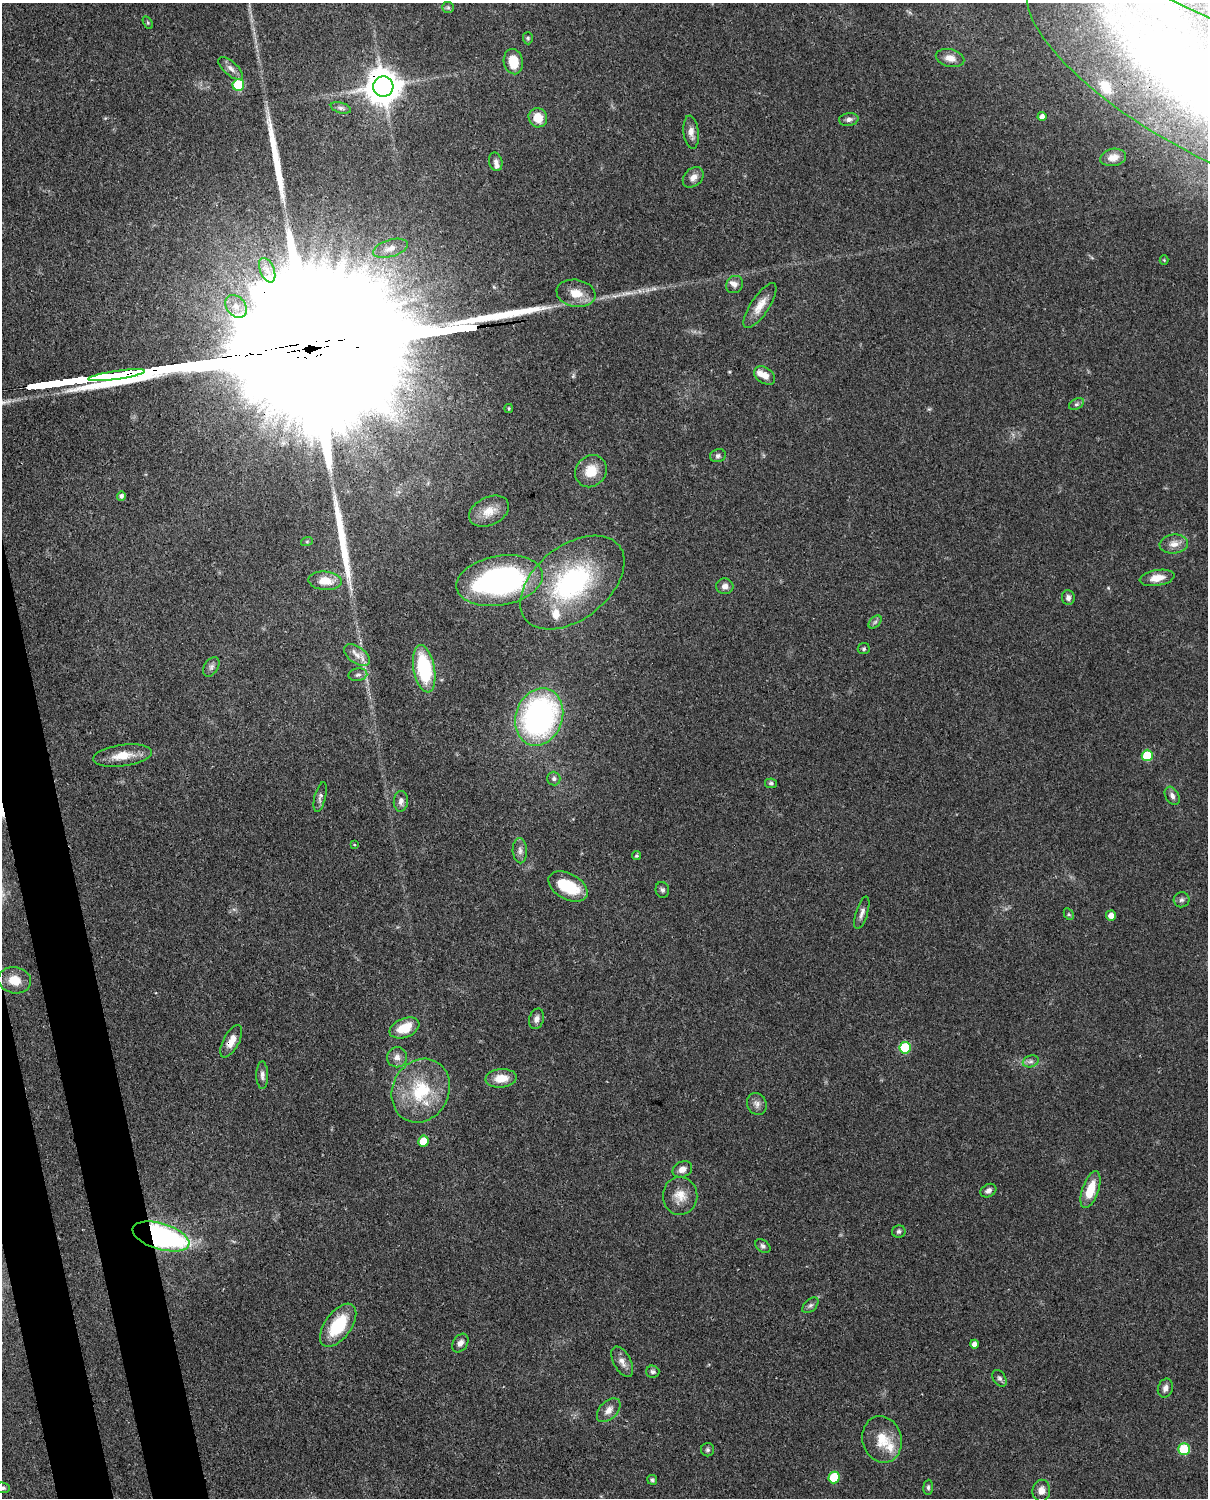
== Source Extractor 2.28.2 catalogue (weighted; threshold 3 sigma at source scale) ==
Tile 7 of 4 x 3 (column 3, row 2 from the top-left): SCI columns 2499-3704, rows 1760-3255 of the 4999 x 4902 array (HDU 1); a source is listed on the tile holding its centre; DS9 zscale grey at full resolution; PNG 1210 x 1500 px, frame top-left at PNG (2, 3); each listed source drawn as its Kron ellipse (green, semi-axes under 4 px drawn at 4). Shown black and unused: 4% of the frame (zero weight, under 3 of 4 exposures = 7% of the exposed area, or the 3 px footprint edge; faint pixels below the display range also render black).
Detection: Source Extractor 2.28.2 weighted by HDU 2 'WHT'; one run over the whole footprint, this tile lists its part. Background 0.087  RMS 0.0039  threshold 0.0175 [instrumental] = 3 sigma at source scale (4.5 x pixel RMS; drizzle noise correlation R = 1.50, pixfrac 1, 0.05/0.05 arcsec/px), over >= 5 px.
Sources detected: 112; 2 inside a brighter object's white glare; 3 long thin detections or spike segments (spike, bleed or trail) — neither listed nor drawn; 8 inside a brighter listed object's ellipse — not listed separately; the other 99 listed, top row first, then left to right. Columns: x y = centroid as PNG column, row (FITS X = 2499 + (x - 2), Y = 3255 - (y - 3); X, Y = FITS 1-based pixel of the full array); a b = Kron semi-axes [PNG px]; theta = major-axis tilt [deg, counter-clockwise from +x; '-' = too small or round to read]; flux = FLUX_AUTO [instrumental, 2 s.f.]
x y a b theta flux
448 7 6 5 - 0.8
148 23 7 4 -59 0.51
528 38 6 5 - 0.63
950 58 14 8 -15 3.2
513 62 13 9 -78 8.1
231 68 15 6 -42 2.4
1196 84 192 64 -30 230
238 85 6 6 - 24
383 86 10 10 - 940
341 108 10 5 -16 1.3
1042 117 4 4 - 1.8
538 118 10 9 - 6.6
849 119 10 6 8 1.5
691 132 16 7 -83 2.7
1113 157 13 8 10 3.3
496 162 9 6 -75 1.5
693 177 12 8 43 2.3
390 248 18 8 17 3.9
1164 260 4 4 - 0.38
267 270 13 7 -66 3.2
735 284 9 8 - 1.6
576 293 19 13 -10 6.5
236 306 12 9 -52 4.1
760 306 26 9 56 5.3
117 375 28 3 8 2900
765 375 11 8 -34 3.2
1076 404 8 5 26 0.95
509 408 4 3 - 0.46
718 456 8 6 15 1.1
591 471 17 15 51 7.5
121 496 4 4 - 1.1
489 511 21 14 26 6
307 541 6 4 19 0.46
1174 544 14 9 5 3.4
1157 578 17 8 9 4.8
325 581 17 9 -4 6.7
500 581 43 25 10 100
572 582 59 36 38 60
725 586 8 8 - 2
1068 598 7 6 - 1.5
875 622 8 4 45 0.95
864 649 6 5 - 0.72
357 655 14 8 -37 3.3
211 667 10 7 58 1.5
424 669 24 10 -79 30
358 675 9 6 10 1.2
539 717 29 23 70 100
1147 755 5 5 - 17
122 756 30 10 8 7.4
554 779 7 6 - 1.1
771 783 6 5 - 0.75
1172 796 10 6 -59 1.6
320 797 15 5 76 1.3
401 801 10 7 85 1.8
354 845 3 2 - 0.31
520 851 12 7 -87 1.9
636 856 4 4 - 0.64
568 886 21 13 -28 14
662 890 8 6 -72 1.1
1181 900 8 7 - 1.2
862 913 17 6 73 1.9
1069 914 6 4 -60 0.62
1111 916 5 5 - 2.9
14 980 16 13 -12 6.7
536 1019 10 7 74 1.8
404 1028 15 9 22 8.6
231 1041 18 8 62 4.6
905 1048 6 5 - 21
397 1057 10 10 - 2.4
1031 1061 8 5 17 1.3
262 1075 14 6 -89 1.7
501 1078 15 9 5 6.2
421 1091 33 28 63 24
757 1104 11 9 -62 2
423 1141 5 5 - 6.1
682 1169 10 7 27 2.6
1090 1190 19 8 71 9
988 1191 8 6 30 1.5
680 1196 19 17 87 6.1
899 1231 7 6 - 0.99
161 1236 29 13 -17 110
763 1246 8 6 -36 1.1
810 1305 9 6 44 1.2
338 1325 25 13 54 17
460 1343 10 7 56 2
974 1344 4 4 - 1.9
622 1362 17 8 -62 2.9
653 1372 6 6 - 1.1
999 1378 9 6 -56 1
1165 1388 10 7 70 1.9
609 1410 14 9 46 3.1
882 1439 23 19 -74 10
1184 1449 6 5 - 19
708 1450 6 6 - 0.9
834 1477 6 5 - 14
652 1480 5 5 - 0.65
928 1487 7 4 85 0.85
2 1488 7 5 -6 0.97
1041 1491 11 9 84 3.1
Overlapping masked pixels (flux is a lower limit): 5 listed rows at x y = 1196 84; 383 86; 117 375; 231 1041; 161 1236
Isophote crosses this tile's border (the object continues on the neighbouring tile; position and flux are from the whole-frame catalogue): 2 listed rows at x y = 1196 84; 2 1488